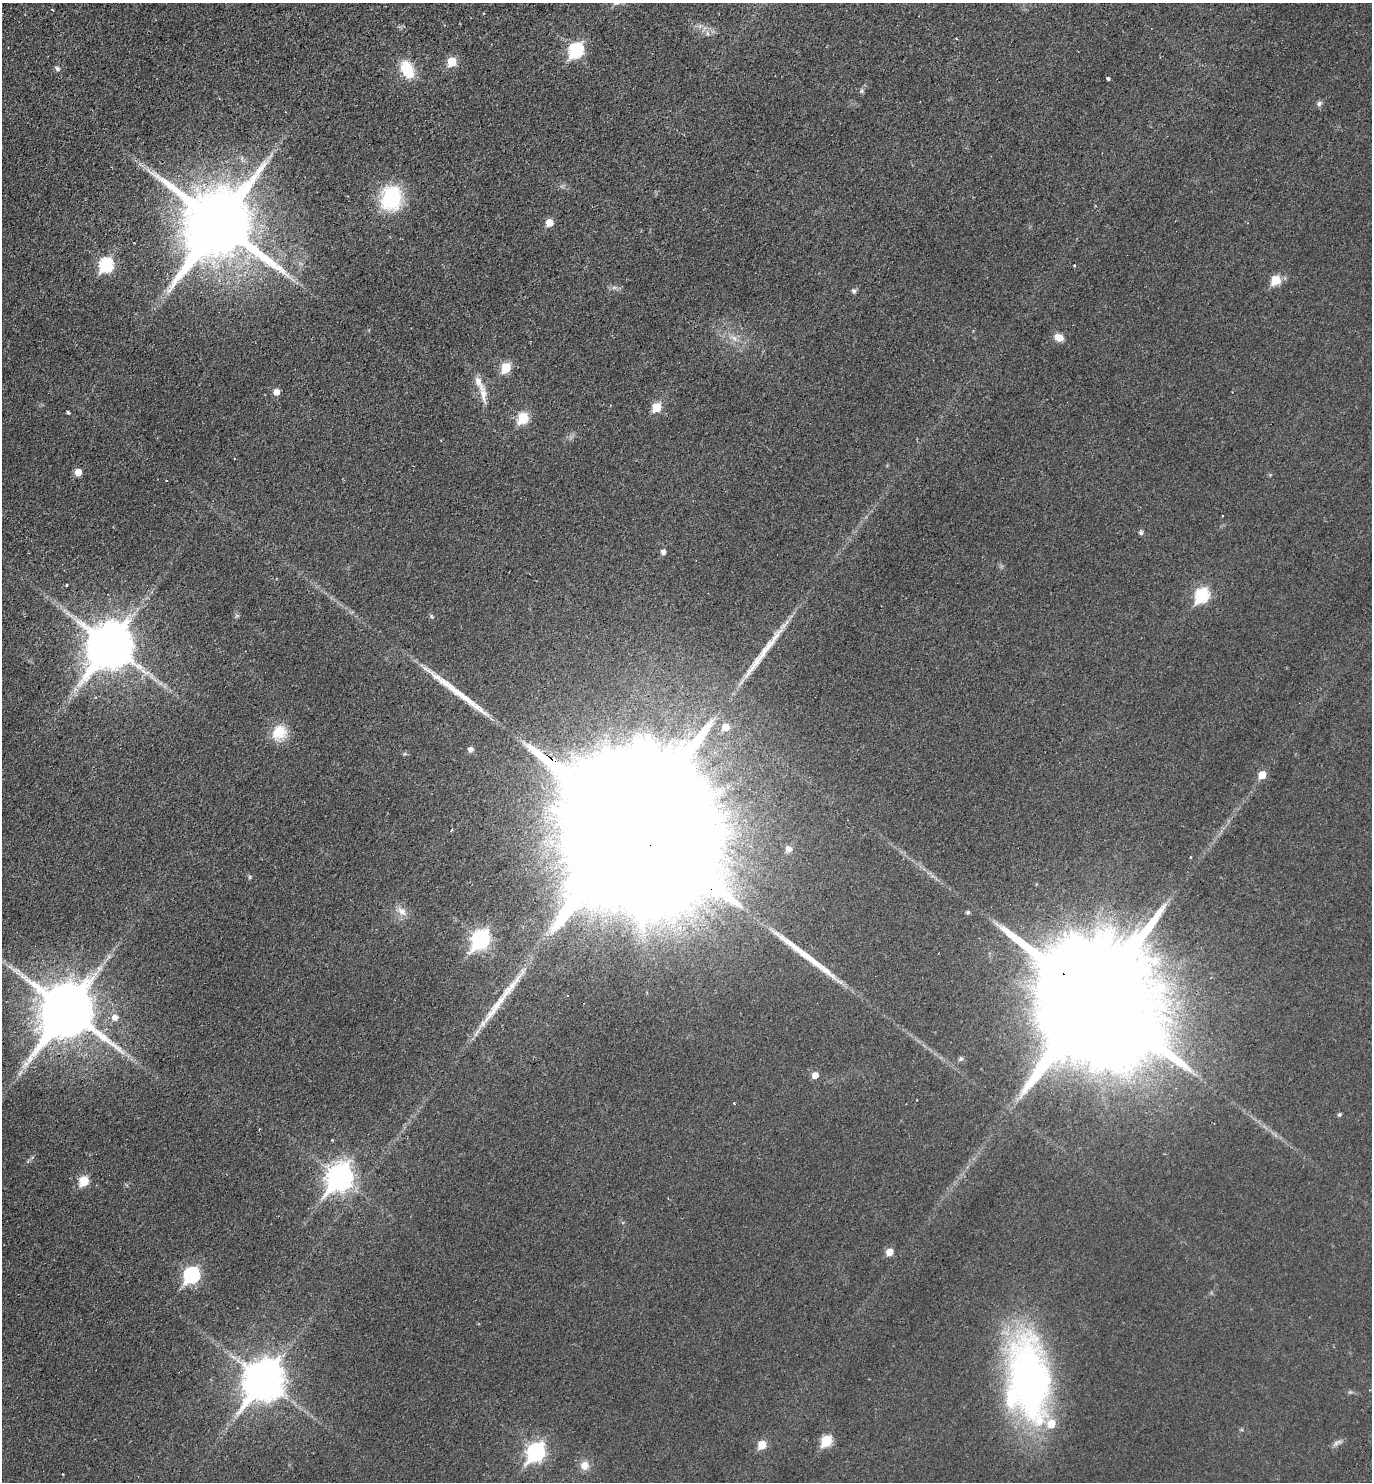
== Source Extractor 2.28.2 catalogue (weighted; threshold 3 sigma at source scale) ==
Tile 11 of 4 x 4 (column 3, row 3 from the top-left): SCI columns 3083-4452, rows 1519-2998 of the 6027 x 6000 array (HDU 1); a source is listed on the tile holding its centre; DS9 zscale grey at full resolution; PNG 1374 x 1484 px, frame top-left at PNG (2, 3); no overlay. Shown black and unused: <1% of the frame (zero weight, under 2 of 3 exposures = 3% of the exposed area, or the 3 px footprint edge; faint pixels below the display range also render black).
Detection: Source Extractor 2.28.2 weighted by HDU 2 'WHT'; one run over the whole footprint, this tile lists its part. Background 0.0252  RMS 0.0045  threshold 0.0202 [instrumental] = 3 sigma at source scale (4.5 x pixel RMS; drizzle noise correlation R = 1.50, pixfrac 1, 0.05/0.05 arcsec/px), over >= 5 px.
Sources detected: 76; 1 too faint to see at this stretch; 1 inside a brighter object's white glare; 4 cosmic-ray / hot-pixel residue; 4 long thin detections or spike segments (spike, bleed or trail) — not listed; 3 inside a brighter listed object's ellipse — not listed separately; the other 63 listed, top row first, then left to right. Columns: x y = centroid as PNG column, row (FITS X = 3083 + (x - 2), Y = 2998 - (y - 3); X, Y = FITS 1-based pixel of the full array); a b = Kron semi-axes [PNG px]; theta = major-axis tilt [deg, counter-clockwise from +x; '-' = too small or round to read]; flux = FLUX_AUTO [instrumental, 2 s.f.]
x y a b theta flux
52 10 3 2 - 0.54
707 33 6 4 -72 0.86
576 50 8 7 - 60
452 62 6 6 - 14
57 68 7 5 -38 1
407 70 20 12 -62 14
1108 79 4 3 - 1.8
862 91 6 6 - 0.89
1319 103 8 6 58 1.2
391 198 18 15 78 41
1095 206 3 3 - 0.47
549 223 5 5 - 6.7
220 224 21 21 - 5500
106 265 8 7 - 55
1276 280 6 6 - 16
854 291 5 5 - 1.3
1059 337 8 7 - 5.2
734 338 11 5 -45 2.1
506 368 6 5 - 19
276 392 5 5 - 3.5
483 395 33 8 -80 5.4
656 407 6 5 - 14
68 412 4 3 - 0.97
523 418 6 6 - 28
78 472 5 5 - 6
166 480 3 2 - 0.37
1141 533 5 5 - 1.1
663 552 5 5 - 1.8
66 585 3 2 - 0.66
1202 595 8 7 - 50
110 646 16 13 55 1800
725 727 7 6 - 6.2
279 733 20 16 49 10
470 750 5 5 - 2
1262 775 6 5 - 7.6
632 825 127 31 -40 81000
451 830 4 2 - 0.5
789 849 8 7 - 2.6
1190 857 4 2 - 0.35
250 877 6 3 71 0.51
402 911 16 10 -43 4
968 912 4 4 - 0.96
480 939 10 7 54 140
10 967 8 4 -36 1.3
1094 998 52 28 -40 28000
67 1011 18 16 56 2900
115 1018 7 7 - 2.6
961 1059 7 6 - 0.91
815 1075 6 6 - 3.7
734 1103 3 3 - 0.38
1339 1115 5 4 - 0.76
332 1140 3 3 - 0.39
339 1177 11 9 57 410
84 1181 6 6 - 18
889 1252 6 5 - 5.8
191 1275 8 7 - 83
264 1381 14 12 54 1200
1030 1381 102 43 -82 170
826 1441 7 6 - 27
762 1445 6 6 - 9.8
536 1452 9 7 54 130
585 1465 11 10 - 4.2
63 1474 2 2 - 0.32
Overlapping masked pixels (flux is a lower limit): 4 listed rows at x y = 220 224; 632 825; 1094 998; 67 1011